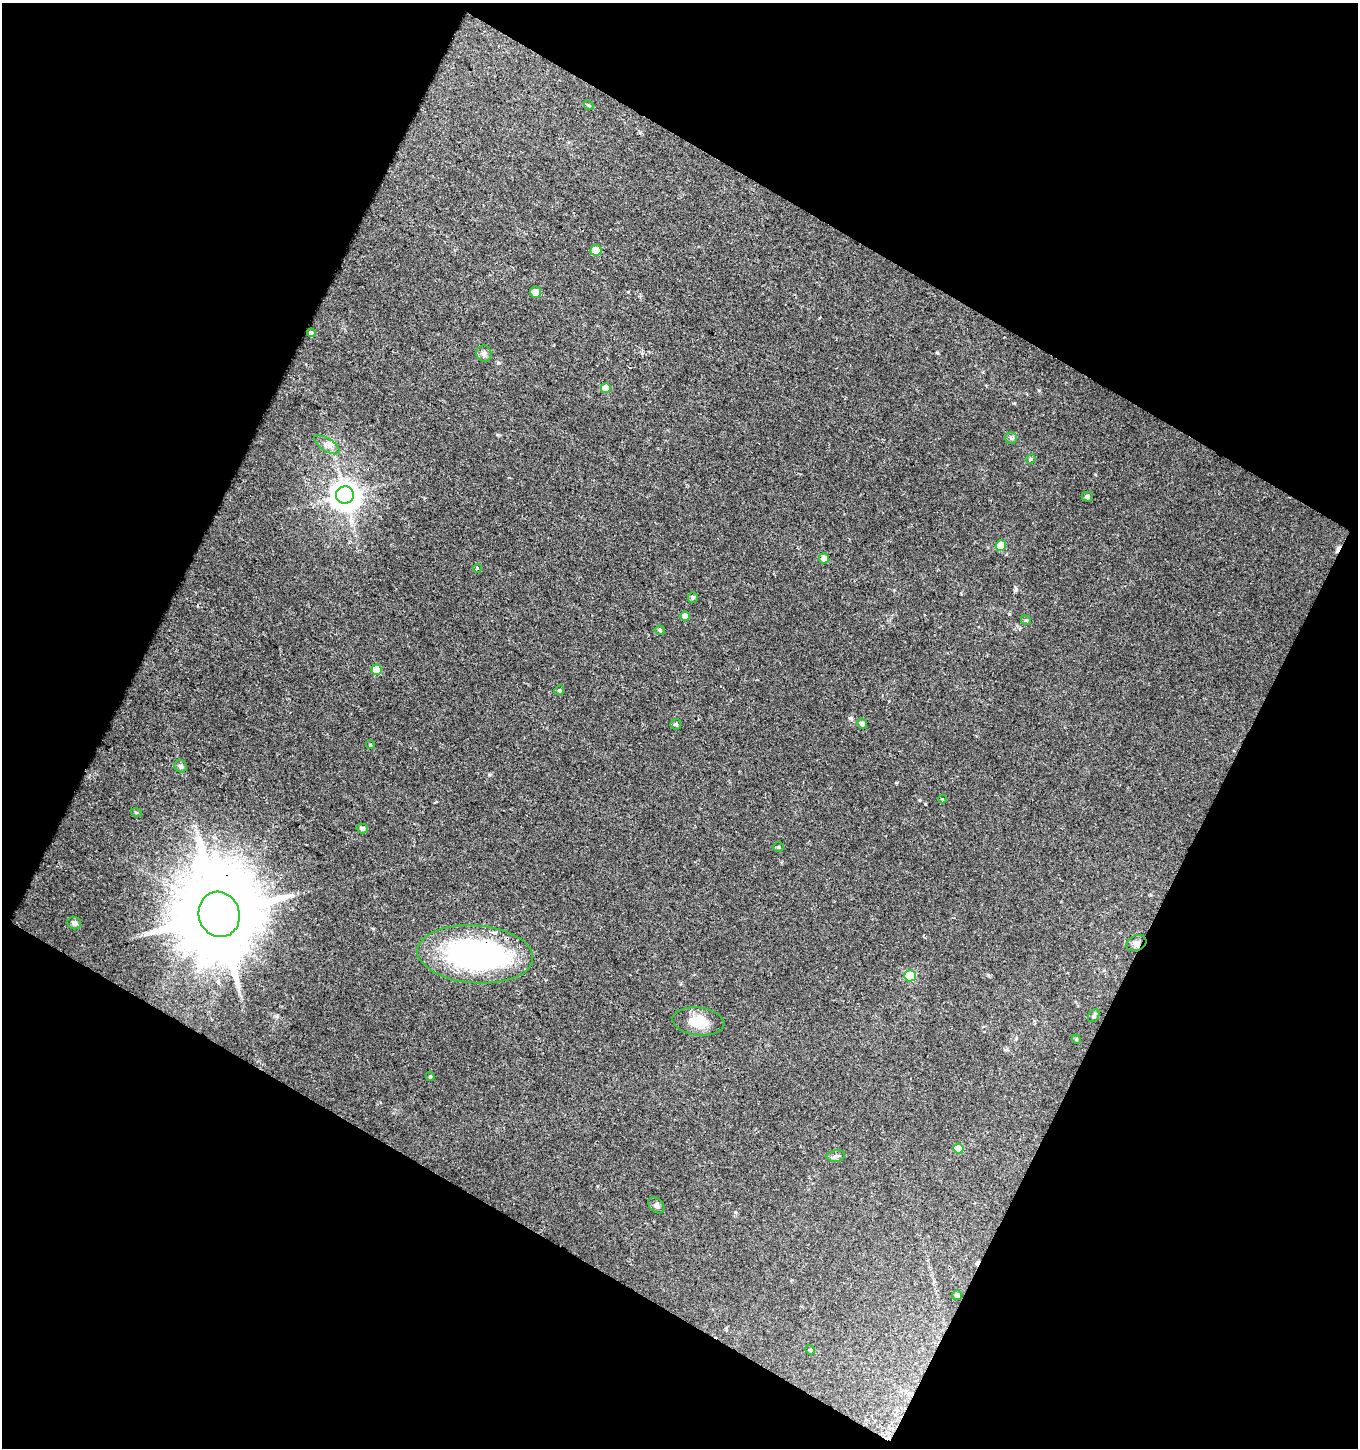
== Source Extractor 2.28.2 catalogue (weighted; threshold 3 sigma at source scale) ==
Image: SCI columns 3158-4513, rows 1640-3085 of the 5867 x 5772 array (HDU 1 of 3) = the unmasked area's bounding box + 8 px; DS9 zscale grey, full resolution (1 PNG px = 1 image px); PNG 1360 x 1450 px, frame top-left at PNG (2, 3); each listed source drawn as its Kron ellipse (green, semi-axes under 4 px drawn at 4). Shown black and unused: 47% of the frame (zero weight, under 2 of 3 exposures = <1% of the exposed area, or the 3 px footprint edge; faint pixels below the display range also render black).
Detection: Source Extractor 2.28.2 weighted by HDU 2 'WHT'. Background 0.0272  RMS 0.0061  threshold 0.0275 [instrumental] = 3 sigma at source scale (4.5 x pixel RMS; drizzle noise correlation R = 1.50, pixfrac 1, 0.0396/0.0396 arcsec/px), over >= 5 px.
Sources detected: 46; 1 inside a brighter object's white glare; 2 cosmic-ray / hot-pixel residue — neither listed nor drawn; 1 inside a brighter listed object's ellipse — not listed separately; the other 42 listed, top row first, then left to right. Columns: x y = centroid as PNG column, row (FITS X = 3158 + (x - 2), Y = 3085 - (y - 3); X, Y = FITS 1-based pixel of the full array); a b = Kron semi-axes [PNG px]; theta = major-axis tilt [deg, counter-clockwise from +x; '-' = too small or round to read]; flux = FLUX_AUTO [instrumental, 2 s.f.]
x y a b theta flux
589 105 5 4 - 0.82
596 250 5 5 - 7.6
535 292 6 5 - 3.9
311 333 4 4 - 1.4
484 354 8 7 - 2.2
606 388 5 5 - 9.3
1011 438 5 5 - 1.3
327 445 14 6 -33 3.7
1031 459 5 4 - 0.85
345 495 9 8 - 900
1087 497 5 5 - 1.4
1001 546 5 5 - 15
824 558 5 5 - 4.6
477 568 4 3 - 1.2
693 597 5 5 - 1.1
685 616 5 4 - 4.6
1026 620 5 4 - 0.82
660 630 5 4 - 0.86
377 670 5 5 - 11
559 690 5 4 - 0.86
676 724 5 5 - 1.2
862 724 5 4 - 2.1
370 745 4 3 - 0.6
181 766 6 6 - 1.6
943 799 4 3 - 0.62
136 812 5 3 - 0.63
362 828 5 5 - 1.8
779 847 5 5 - 0.8
219 914 23 20 -72 9700
74 923 7 6 - 2.3
1136 943 10 7 27 2.7
475 954 58 29 -4 150
910 976 6 5 - 39
1094 1016 7 5 53 1.1
698 1021 26 14 -7 12
1076 1039 5 4 - 0.61
430 1077 4 4 - 0.72
958 1149 5 5 - 14
836 1156 9 5 10 1.7
656 1205 9 6 -44 1.7
957 1295 5 5 - 1.6
810 1350 5 4 - 0.76
Overlapping masked pixels (flux is a lower limit): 3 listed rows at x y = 219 914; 1136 943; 475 954
Unlisted compact peaks at least as high as the median listed source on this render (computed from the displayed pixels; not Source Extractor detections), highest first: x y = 1039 390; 489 775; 1016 589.